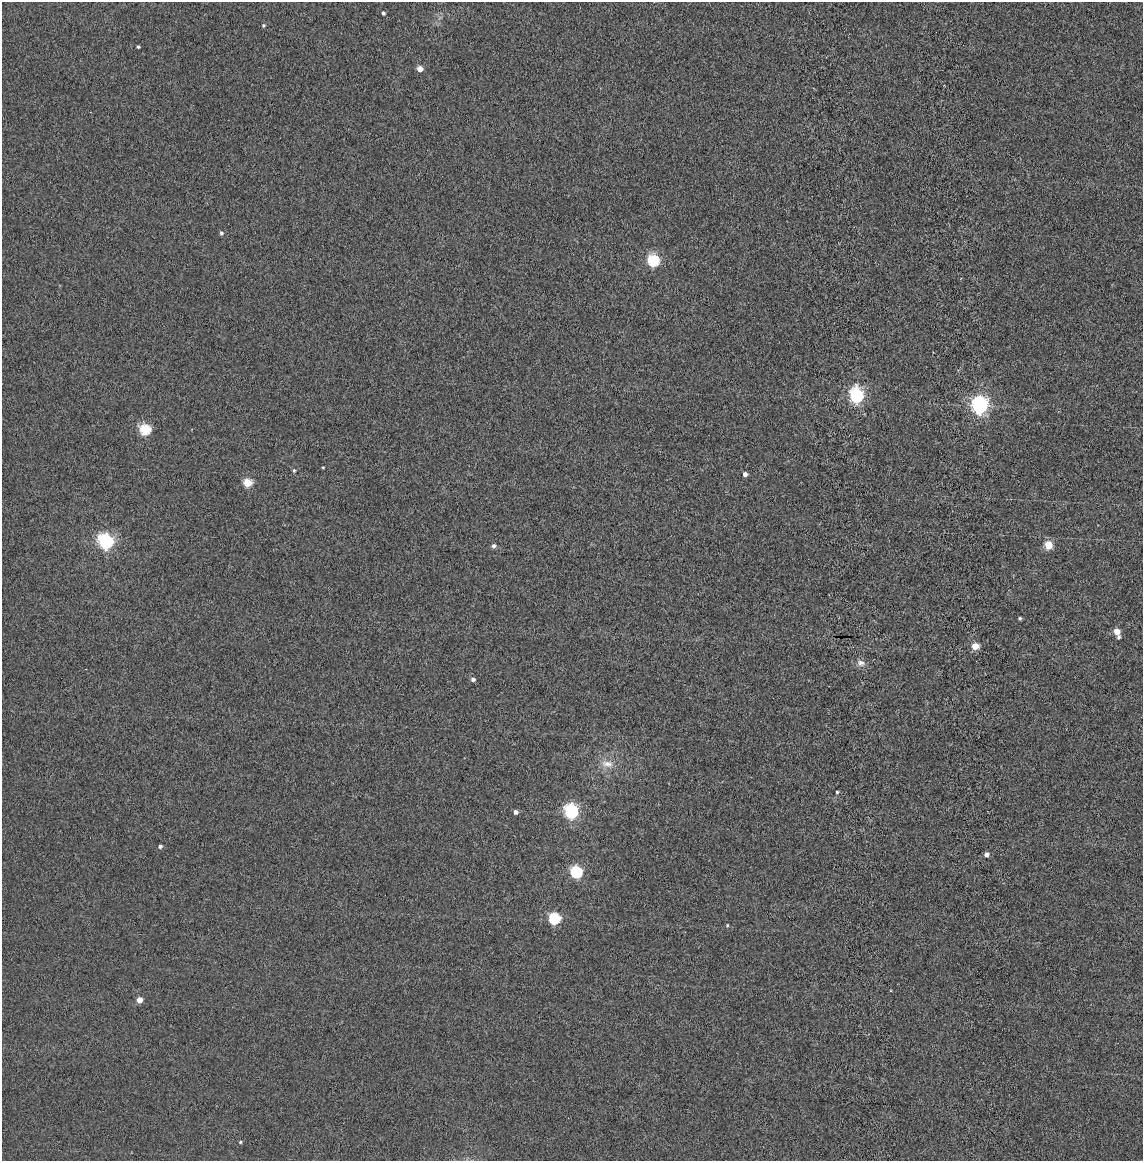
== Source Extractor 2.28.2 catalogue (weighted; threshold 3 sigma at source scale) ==
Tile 6 of 4 x 4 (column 2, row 2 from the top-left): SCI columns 1280-2420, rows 2417-3575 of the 4856 x 4834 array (HDU 1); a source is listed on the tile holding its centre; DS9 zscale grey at full resolution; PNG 1145 x 1163 px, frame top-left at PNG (2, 2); no overlay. Shown black and unused: <1% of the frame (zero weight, under 4 of 8 exposures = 14% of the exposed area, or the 3 px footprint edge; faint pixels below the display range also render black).
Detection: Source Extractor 2.28.2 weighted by HDU 2 'WHT'; one run over the whole footprint, this tile lists its part. Background 0.00199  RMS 0.0021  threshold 0.00844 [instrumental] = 3 sigma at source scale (4.09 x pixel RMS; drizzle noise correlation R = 1.36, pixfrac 0.8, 0.05/0.05 arcsec/px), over >= 5 px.
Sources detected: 33; all 33 listed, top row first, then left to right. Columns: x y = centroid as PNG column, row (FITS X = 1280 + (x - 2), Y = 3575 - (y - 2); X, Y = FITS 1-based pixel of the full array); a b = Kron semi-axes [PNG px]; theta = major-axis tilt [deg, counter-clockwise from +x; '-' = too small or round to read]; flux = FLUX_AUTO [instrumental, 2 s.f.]
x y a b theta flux
383 13 4 3 - 0.31
263 25 5 4 - 0.21
138 47 3 3 - 0.24
420 69 4 4 - 1.6
221 233 5 4 - 0.33
653 260 6 5 - 16
857 395 6 6 - 30
980 406 7 6 - 51
145 429 6 5 - 12
323 467 4 3 - 0.15
294 470 4 4 - 0.23
745 474 4 4 - 0.7
247 483 5 5 - 5.4
106 542 7 6 - 37
1048 545 5 5 - 5.5
494 546 5 4 - 0.51
1020 618 3 3 - 0.23
1117 631 5 5 - 2.2
1119 637 4 4 - 0.33
975 646 5 4 - 3.1
861 663 10 7 -7 0.74
473 679 4 4 - 0.55
607 764 17 9 -6 1.6
837 792 3 3 - 0.22
571 811 6 6 - 30
516 812 5 4 - 0.55
160 846 4 4 - 0.4
986 854 4 4 - 0.75
576 872 6 5 - 17
555 918 6 5 - 14
727 925 4 3 - 0.16
140 1000 4 4 - 1.8
240 1142 4 4 - 0.2